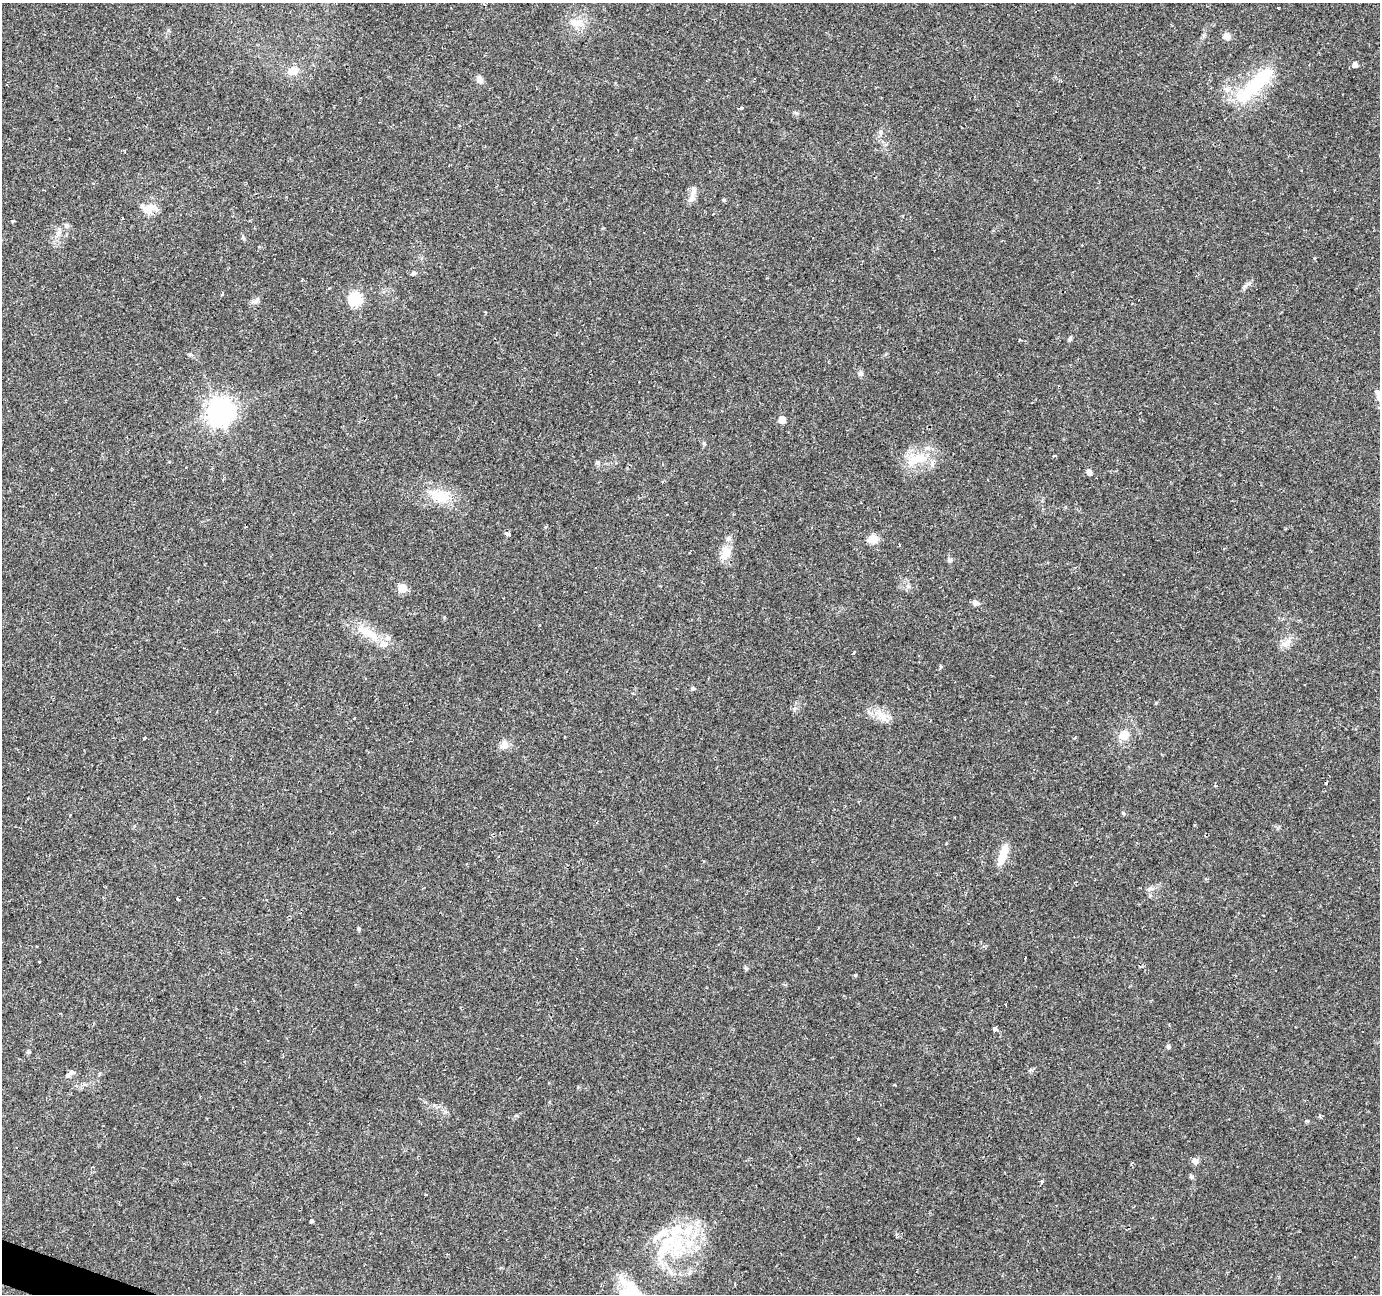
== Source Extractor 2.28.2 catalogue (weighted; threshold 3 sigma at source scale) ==
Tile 7 of 4 x 4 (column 3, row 2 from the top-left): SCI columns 2757-4134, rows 2795-4086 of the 5516 x 5652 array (HDU 1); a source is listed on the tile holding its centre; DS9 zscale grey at full resolution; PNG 1382 x 1296 px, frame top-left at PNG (2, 3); no overlay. Shown black and unused: <1% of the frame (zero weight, under 2 of 3 exposures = <1% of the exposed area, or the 3 px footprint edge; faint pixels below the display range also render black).
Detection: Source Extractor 2.28.2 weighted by HDU 2 'WHT'; one run over the whole footprint, this tile lists its part. Background 0.0606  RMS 0.0045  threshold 0.0203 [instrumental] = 3 sigma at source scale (4.5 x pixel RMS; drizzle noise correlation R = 1.50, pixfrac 1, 0.0396/0.0396 arcsec/px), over >= 5 px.
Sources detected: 89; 15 cosmic-ray / hot-pixel residue — not listed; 6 inside a brighter listed object's ellipse — not listed separately; the other 68 listed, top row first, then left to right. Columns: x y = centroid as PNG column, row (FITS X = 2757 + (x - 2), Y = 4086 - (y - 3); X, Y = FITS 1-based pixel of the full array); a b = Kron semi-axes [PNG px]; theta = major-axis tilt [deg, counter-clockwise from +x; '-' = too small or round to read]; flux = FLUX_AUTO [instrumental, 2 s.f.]
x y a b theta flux
1278 8 3 2 - 0.39
577 23 17 11 -19 5.3
1227 36 10 8 -39 2.4
1355 65 5 5 - 2.1
293 71 13 10 22 4.6
479 79 10 7 -62 2.2
1254 85 64 15 45 31
1227 89 9 8 - 2.1
741 108 5 4 - 0.53
881 131 7 4 90 0.87
1302 170 3 3 - 0.71
693 191 17 7 74 3.2
724 200 5 3 - 0.49
149 208 18 12 43 5.5
13 221 4 3 - 0.51
66 226 7 7 - 1.1
58 233 10 6 78 2
413 273 5 5 - 1.1
222 294 5 3 - 0.45
355 299 6 6 - 54
255 302 7 4 18 1.1
1070 339 7 4 60 0.82
860 373 8 6 18 1.3
1378 396 15 6 -75 2.2
220 412 9 9 - 420
782 420 5 5 - 5.9
1055 455 6 3 19 0.44
918 458 32 13 7 12
1089 472 5 5 - 2.6
441 496 31 16 -14 12
546 527 3 3 - 0.85
508 534 4 3 - 120
872 539 10 8 5 5.5
725 553 21 12 66 5.9
949 560 6 6 - 1
908 586 6 6 - 1.3
402 588 5 5 - 14
975 603 7 6 - 1.7
368 633 37 11 -27 11
1285 644 12 7 27 2.7
940 667 4 4 - 0.96
693 689 6 4 0 0.61
882 717 19 6 -42 4.1
1124 735 6 6 - 13
145 738 3 2 - 0.67
1075 738 4 3 - 0.45
504 745 9 9 - 3.6
1123 813 5 4 - 0.67
597 822 3 2 - 0.97
1003 854 28 9 69 6.5
1150 888 9 6 19 1.5
178 899 4 3 - 1.9
359 929 6 4 -89 0.6
576 958 2 2 - 0.43
1025 958 3 2 - 0.46
39 962 3 2 - 0.53
855 976 5 3 - 0.61
995 1029 4 3 - 28
1168 1047 6 5 - 0.76
69 1074 14 5 37 1.5
895 1085 3 3 - 1.2
858 1139 4 3 - 0.42
1195 1161 9 8 - 1.6
1191 1177 6 5 - 0.71
1042 1181 4 3 - 0.78
426 1195 3 3 - 1.2
312 1221 3 3 - 9.5
677 1250 40 25 -76 31
Isophote crosses this tile's border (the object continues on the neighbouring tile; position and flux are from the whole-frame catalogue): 1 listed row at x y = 1378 396
Unlisted compact peaks at least as high as the median listed source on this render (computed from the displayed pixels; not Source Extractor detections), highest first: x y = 598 462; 190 354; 854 652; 704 443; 1245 286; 1156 703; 746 968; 1314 258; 1307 1121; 29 1052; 796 113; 1320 1116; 1031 1070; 516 1115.